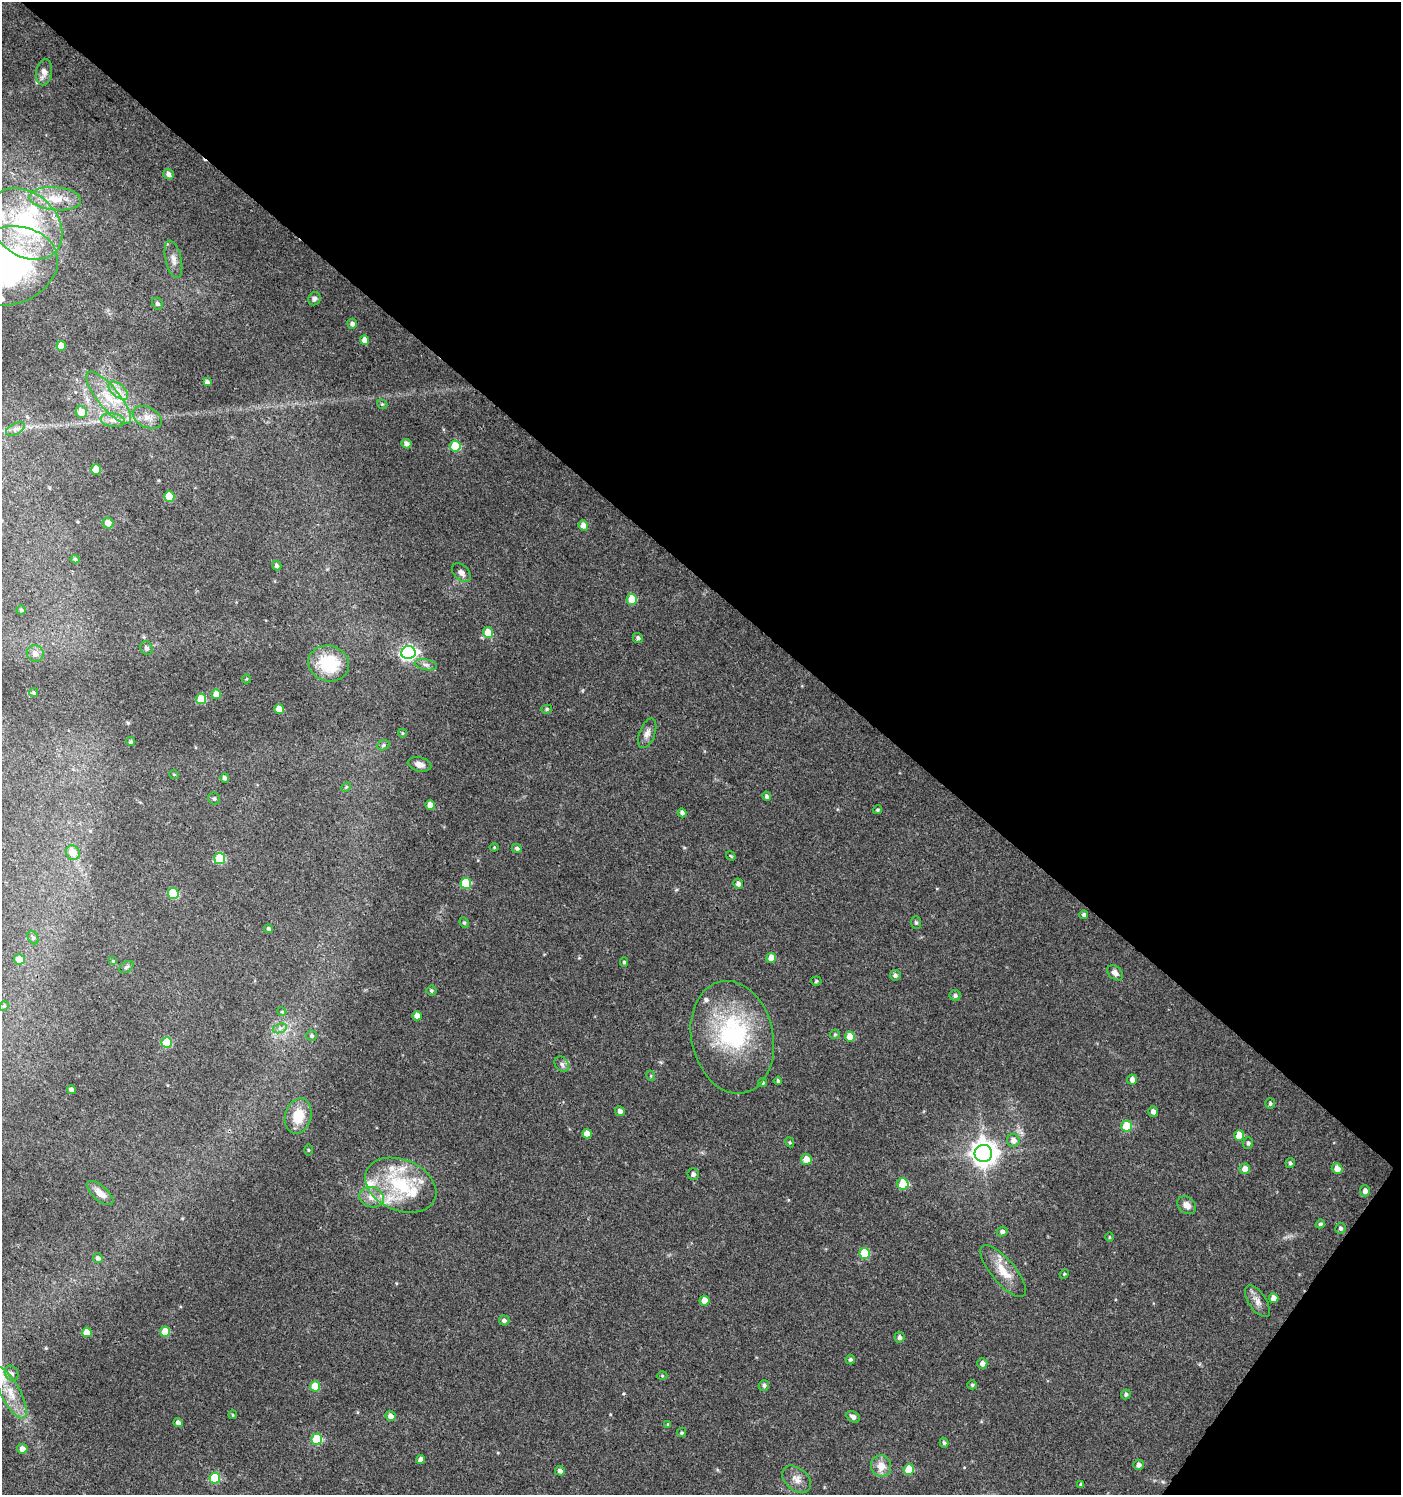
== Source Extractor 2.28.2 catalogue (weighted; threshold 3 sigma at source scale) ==
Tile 8 of 4 x 4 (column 4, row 2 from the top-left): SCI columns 4374-5772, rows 2995-4487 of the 6017 x 5983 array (HDU 1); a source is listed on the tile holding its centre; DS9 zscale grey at full resolution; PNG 1403 x 1497 px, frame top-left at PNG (2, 2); each listed source drawn as its Kron ellipse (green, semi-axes under 4 px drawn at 4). Shown black and unused: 41% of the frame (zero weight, under 3 of 4 exposures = <1% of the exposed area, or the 3 px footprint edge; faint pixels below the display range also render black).
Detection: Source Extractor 2.28.2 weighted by HDU 2 'WHT'; one run over the whole footprint, this tile lists its part. Background 0.0237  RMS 0.0039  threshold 0.0177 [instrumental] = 3 sigma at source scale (4.5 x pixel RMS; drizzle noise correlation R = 1.50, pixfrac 1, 0.0396/0.0396 arcsec/px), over >= 5 px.
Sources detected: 171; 13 inside a brighter listed object's ellipse — not listed separately; the other 158 listed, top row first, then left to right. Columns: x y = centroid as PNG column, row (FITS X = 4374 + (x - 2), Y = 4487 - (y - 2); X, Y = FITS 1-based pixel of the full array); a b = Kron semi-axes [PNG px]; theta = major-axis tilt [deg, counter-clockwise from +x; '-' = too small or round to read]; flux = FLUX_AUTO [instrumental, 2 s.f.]
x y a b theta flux
44 72 13 8 80 2.9
169 174 5 5 - 1.7
55 199 26 11 -5 8.2
25 224 41 31 -41 48
173 259 19 8 -77 2.9
7 266 52 39 13 93
314 299 7 6 - 1
157 303 6 5 - 0.99
352 324 5 4 - 1.3
365 340 4 4 - 2.8
61 346 5 4 - 4.9
207 382 4 4 - 1.2
118 390 12 6 -41 2.7
109 398 32 10 -50 11
382 404 5 4 - 0.51
81 412 6 5 - 5.5
147 417 15 10 -27 3.8
113 420 12 7 -9 2.5
15 429 10 5 27 1.6
406 444 5 4 - 1.4
455 446 5 5 - 14
96 469 5 5 - 7.4
169 496 5 5 - 10
108 523 5 5 - 3.5
583 525 5 5 - 2.8
75 559 4 4 - 0.57
277 566 5 4 - 0.91
461 573 11 7 -45 1.8
632 599 5 5 - 8.8
21 610 4 4 - 0.66
488 633 5 5 - 7.3
638 638 5 5 - 0.87
146 648 7 6 - 1.2
408 653 7 6 - 110
35 654 8 8 - 2.2
329 663 20 17 -17 18
426 665 11 5 -11 1.4
246 679 4 3 - 0.34
34 693 5 4 - 0.67
216 694 5 4 - 4
201 699 5 5 - 12
279 709 5 4 - 4.5
547 709 5 4 - 0.63
402 733 4 3 - 0.33
647 733 15 7 69 2.3
131 742 4 4 - 0.65
383 745 6 5 - 0.66
420 764 12 7 -14 2.3
174 774 5 3 - 0.32
225 778 5 4 - 1.1
346 787 5 4 - 0.48
767 796 5 4 - 0.85
214 799 6 5 - 0.78
430 805 5 4 - 2.9
877 810 4 4 - 0.59
682 813 4 4 - 1.1
494 847 4 4 - 0.39
517 848 5 4 - 0.85
73 853 7 6 - 4.6
731 856 5 2 - 0.4
220 858 5 5 - 20
466 883 5 5 - 17
738 884 5 5 - 1.4
173 894 5 5 - 21
1084 915 4 4 - 0.88
916 922 6 5 - 0.67
464 923 5 4 - 0.63
268 929 4 4 - 0.72
33 938 7 5 -62 0.81
771 958 5 5 - 4
19 959 5 5 - 4.3
113 961 4 4 - 0.44
624 962 5 4 - 0.58
126 967 8 5 36 0.81
1115 973 9 6 -44 1.9
895 975 5 5 - 1.1
816 981 5 4 - 0.57
431 991 5 5 - 0.69
955 995 5 5 - 1
4 1006 5 4 - 0.46
282 1012 4 3 - 0.38
417 1016 4 4 - 3.1
280 1028 7 4 19 1.1
835 1034 5 5 - 0.51
312 1036 5 5 - 0.64
732 1037 57 41 -78 47
850 1037 5 5 - 6
167 1042 5 5 - 14
562 1064 8 6 -48 1.3
651 1076 5 3 - 0.37
1132 1080 5 5 - 2
778 1081 4 4 - 0.75
763 1083 4 4 - 0.57
71 1090 4 4 - 1.2
1270 1103 5 5 - 0.69
620 1111 5 4 - 1.3
1153 1111 5 5 - 1.8
298 1116 18 13 76 9
1127 1126 5 5 - 15
587 1134 5 4 - 3.5
1239 1135 5 5 - 6.5
1013 1140 6 6 - 2.5
790 1142 5 4 - 0.42
1248 1143 6 5 - 0.85
308 1150 6 4 -89 0.39
983 1153 9 8 - 450
806 1159 5 5 - 4.5
1290 1163 5 4 - 0.72
1337 1168 5 5 - 2.6
1245 1169 5 5 - 2.7
693 1174 6 5 - 1.3
903 1184 5 5 - 16
401 1185 37 25 -23 26
1365 1191 5 5 - 1.7
100 1193 16 7 -41 3.2
372 1197 12 10 -17 3.8
1187 1205 10 8 -40 2.7
1320 1224 4 4 - 0.81
1340 1228 5 5 - 0.86
1002 1232 5 4 - 1
1109 1237 5 3 - 0.34
865 1253 5 5 - 14
98 1258 5 5 - 0.97
1003 1271 32 12 -50 7.9
1064 1274 5 4 - 0.42
1274 1298 5 4 - 3.3
704 1301 5 5 - 4.2
1257 1301 18 8 -56 2.9
504 1320 5 5 - 1.4
87 1332 5 5 - 5.3
165 1332 5 5 - 7.1
899 1337 5 5 - 1.2
850 1360 5 4 - 0.84
982 1363 5 5 - 1.9
12 1373 8 6 -59 1.2
662 1376 5 3 - 0.33
764 1385 5 5 - 1
972 1385 5 4 - 0.66
315 1386 5 5 - 8.4
10 1393 29 9 -61 8.6
1126 1394 5 4 - 0.91
233 1415 4 4 - 0.39
391 1416 5 5 - 2.1
853 1417 7 5 -33 1.6
178 1422 4 4 - 1.6
668 1424 4 4 - 0.37
681 1433 4 4 - 0.56
317 1439 5 5 - 21
944 1443 5 4 - 0.71
22 1449 5 5 - 2.7
421 1459 5 4 - 1.8
1138 1465 5 5 - 1.5
881 1466 11 10 - 4.4
909 1469 5 5 - 12
560 1471 5 4 - 1.3
215 1478 5 5 - 18
797 1479 16 11 -41 3.3
1081 1485 4 4 - 0.72
Isophote crosses this tile's border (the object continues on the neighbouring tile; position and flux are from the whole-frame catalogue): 1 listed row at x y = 7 266